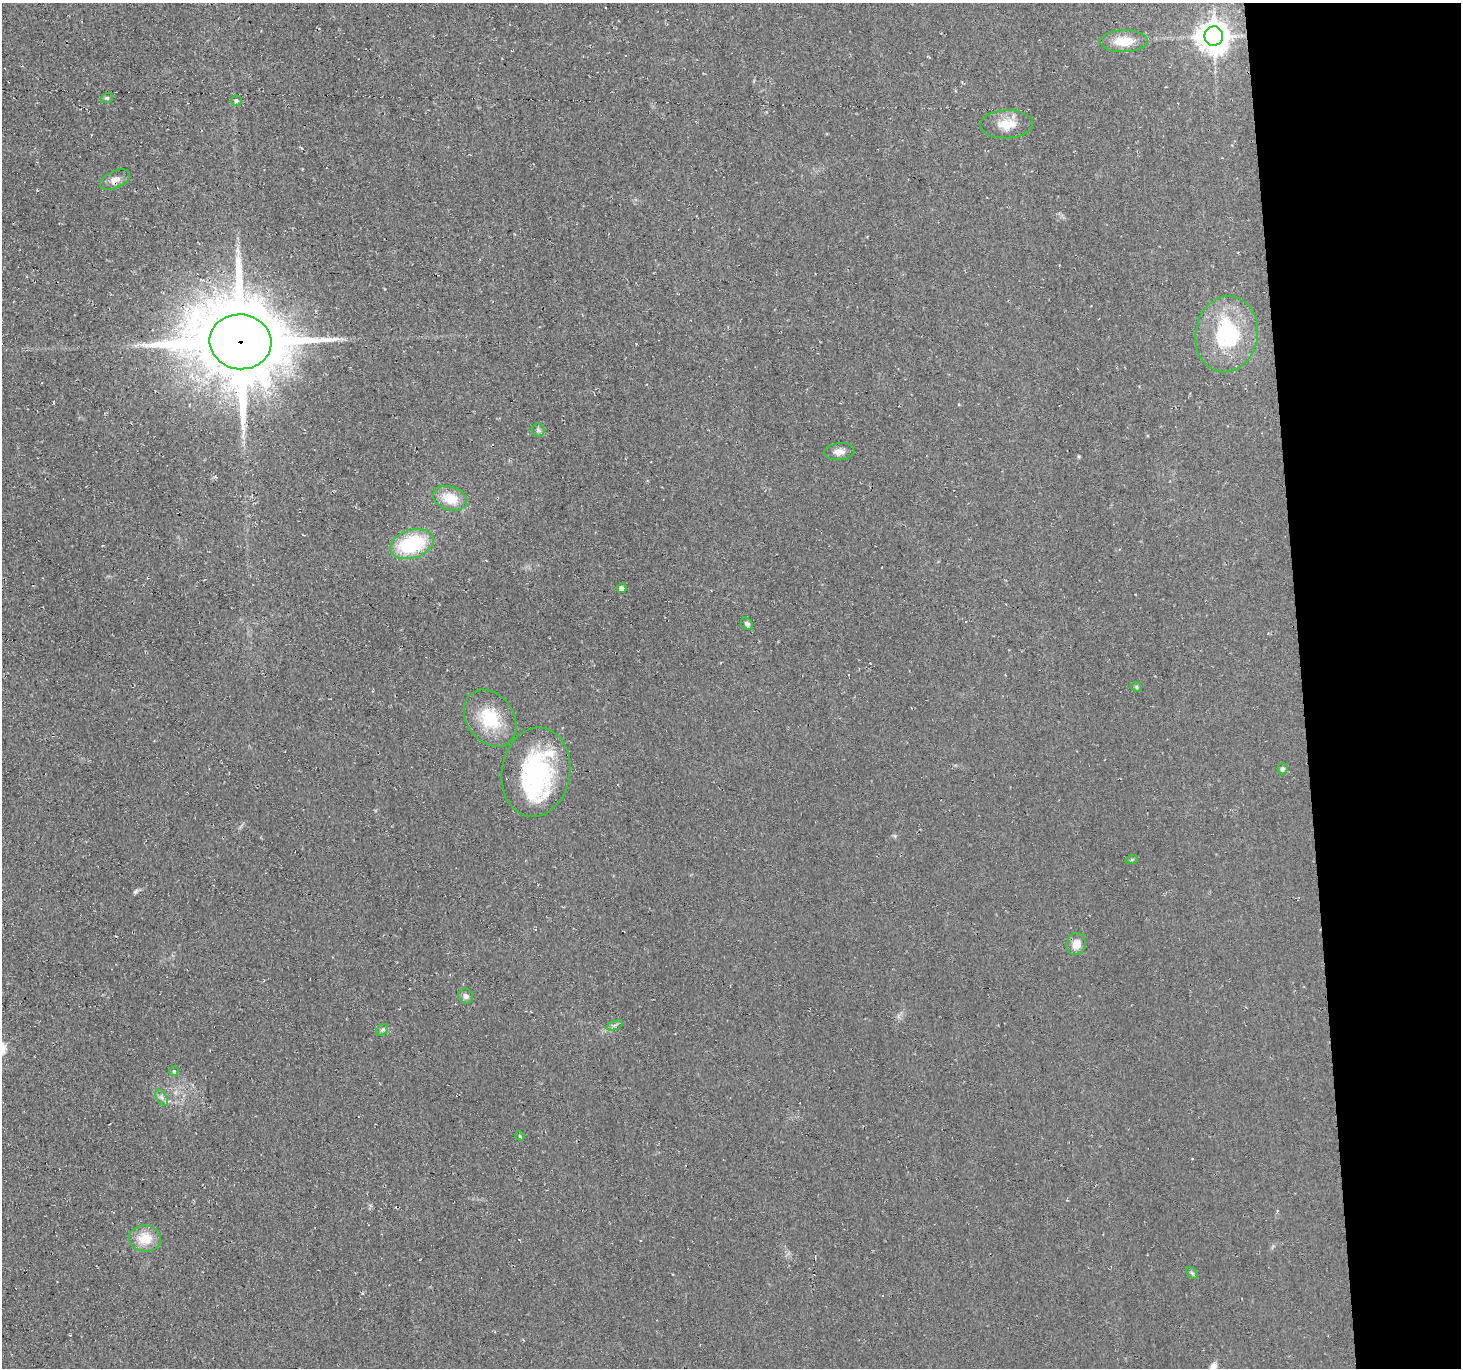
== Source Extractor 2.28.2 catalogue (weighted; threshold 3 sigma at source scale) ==
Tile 6 of 3 x 3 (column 3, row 2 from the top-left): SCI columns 2924-4382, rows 1512-2877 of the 4432 x 4382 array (HDU 1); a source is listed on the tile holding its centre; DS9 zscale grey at full resolution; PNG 1463 x 1370 px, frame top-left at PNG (2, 3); each listed source drawn as its Kron ellipse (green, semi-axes under 4 px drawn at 4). Shown black and unused: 11% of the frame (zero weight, under 2 of 3 exposures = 3% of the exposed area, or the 3 px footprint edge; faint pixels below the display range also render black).
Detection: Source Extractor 2.28.2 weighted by HDU 2 'WHT'; one run over the whole footprint, this tile lists its part. Background 0.0522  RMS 0.012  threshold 0.0536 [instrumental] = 3 sigma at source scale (4.5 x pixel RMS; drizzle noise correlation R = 1.50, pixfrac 1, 0.05/0.05 arcsec/px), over >= 5 px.
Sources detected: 30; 1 inside a brighter object's white glare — neither listed nor drawn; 1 inside a brighter listed object's ellipse — not listed separately; the other 28 listed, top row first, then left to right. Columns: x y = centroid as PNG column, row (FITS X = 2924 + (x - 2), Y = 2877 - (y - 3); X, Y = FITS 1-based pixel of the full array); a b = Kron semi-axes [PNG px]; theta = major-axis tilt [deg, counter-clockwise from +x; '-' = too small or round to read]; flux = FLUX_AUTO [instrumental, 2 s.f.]
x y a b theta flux
1214 36 9 9 - 2000
1124 41 24 11 1 26
107 98 6 5 - 1.7
236 101 5 5 - 2.3
1007 124 26 14 2 22
115 180 16 8 25 8.4
1227 334 38 31 80 110
240 342 31 27 -8 14000
538 430 6 6 - 2.6
839 452 15 8 5 7.5
450 498 17 11 -18 26
412 544 22 14 18 87
622 588 5 4 - 7
747 624 7 5 -49 2.7
1136 687 6 4 -25 1.7
490 718 31 23 -53 50
1283 769 5 5 - 3.3
536 772 45 34 81 150
1132 859 6 4 19 1.4
1076 944 11 9 73 11
466 996 8 7 - 4.5
615 1025 8 3 19 2.7
382 1030 7 5 44 2.3
174 1071 5 5 - 1.5
162 1098 9 5 -59 3.7
520 1136 5 4 - 1.1
145 1239 16 13 -6 24
1192 1273 7 4 -45 1.9
Overlapping masked pixels (flux is a lower limit): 1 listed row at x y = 240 342
Unlisted compact peaks at least as high as the median listed source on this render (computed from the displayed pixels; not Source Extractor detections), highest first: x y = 136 891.